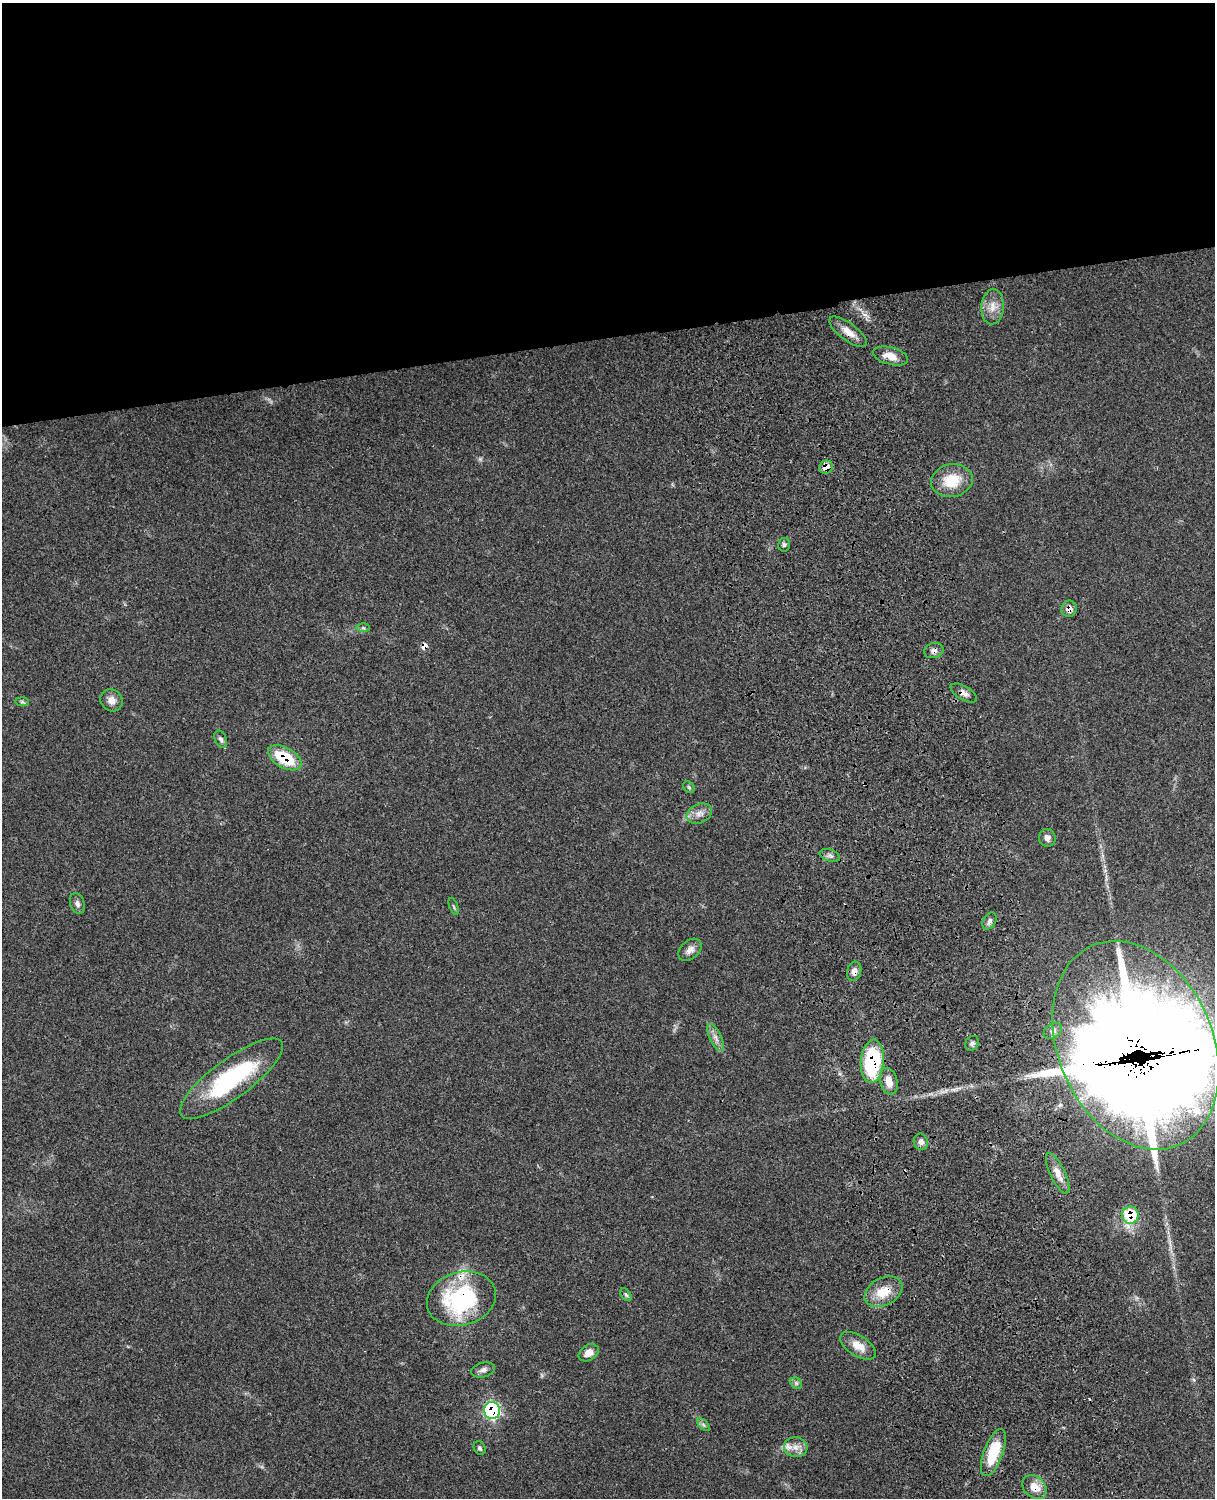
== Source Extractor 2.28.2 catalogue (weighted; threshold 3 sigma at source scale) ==
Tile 2 of 4 x 3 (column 2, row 1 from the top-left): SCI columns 1337-2549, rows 3270-4765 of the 5092 x 4930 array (HDU 1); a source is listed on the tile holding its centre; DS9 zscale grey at full resolution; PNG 1217 x 1500 px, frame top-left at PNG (2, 3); each listed source drawn as its Kron ellipse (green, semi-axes under 4 px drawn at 4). Shown black and unused: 23% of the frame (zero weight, under 3 of 4 exposures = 6% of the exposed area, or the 3 px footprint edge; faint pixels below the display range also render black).
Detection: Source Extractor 2.28.2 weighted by HDU 2 'WHT'; one run over the whole footprint, this tile lists its part. Background 0.0849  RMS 0.006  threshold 0.027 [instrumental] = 3 sigma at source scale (4.5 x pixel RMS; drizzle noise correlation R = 1.50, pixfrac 1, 0.05/0.05 arcsec/px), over >= 5 px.
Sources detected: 54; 1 too faint to see at this stretch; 1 inside a brighter object's white glare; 2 cosmic-ray / hot-pixel residue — neither listed nor drawn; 4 inside a brighter listed object's ellipse — not listed separately; the other 46 listed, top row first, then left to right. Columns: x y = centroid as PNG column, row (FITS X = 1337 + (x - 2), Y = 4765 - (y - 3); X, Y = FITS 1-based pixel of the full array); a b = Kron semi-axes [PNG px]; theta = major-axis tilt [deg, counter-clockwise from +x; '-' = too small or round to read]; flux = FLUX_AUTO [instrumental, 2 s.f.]
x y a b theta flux
993 307 17 11 86 7.1
848 332 22 8 -37 6.9
890 356 18 8 -14 6.9
826 467 7 6 - 6.4
952 481 21 16 11 17
784 545 7 6 - 1.4
1069 609 8 7 - 3.8
363 628 7 4 -1 1.2
934 651 10 7 13 2.6
964 693 15 7 -30 3.2
111 700 11 10 - 4.5
22 702 7 4 -2 1
221 739 9 6 -67 1.9
285 758 18 10 -29 25
689 787 6 5 - 0.94
699 813 13 9 25 4.4
1047 838 9 8 - 2.7
830 856 10 6 -19 2.1
77 903 11 7 -71 2.3
454 906 9 3 -69 0.8
990 921 9 6 60 1.9
690 950 13 9 41 3.8
854 971 10 7 74 3.2
1053 1031 10 7 34 2.7
716 1038 14 6 -65 3.5
972 1043 8 6 57 1.7
1136 1045 109 77 -66 3900
872 1061 22 11 85 57
231 1079 62 19 36 67
889 1081 14 8 -75 6.8
921 1142 8 7 - 2.6
1058 1173 22 7 -65 6.3
1130 1215 8 8 - 26
884 1292 20 13 27 13
626 1295 7 4 -53 1.1
461 1299 35 26 16 74
858 1346 20 10 -32 8
589 1353 11 7 32 4.9
483 1370 12 7 14 2.6
796 1383 6 5 - 1.2
492 1410 8 8 - 86
703 1425 8 4 -45 1.3
796 1447 12 10 -5 4.6
480 1448 7 5 -61 1.2
993 1452 25 9 70 22
1035 1487 13 10 -43 8.2
Overlapping masked pixels (flux is a lower limit): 16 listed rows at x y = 848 332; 826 467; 1069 609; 934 651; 964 693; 285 758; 854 971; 1053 1031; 1136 1045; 872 1061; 1130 1215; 884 1292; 461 1299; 492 1410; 993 1452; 1035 1487
Isophote crosses this tile's border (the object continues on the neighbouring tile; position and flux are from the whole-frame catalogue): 1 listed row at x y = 1136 1045